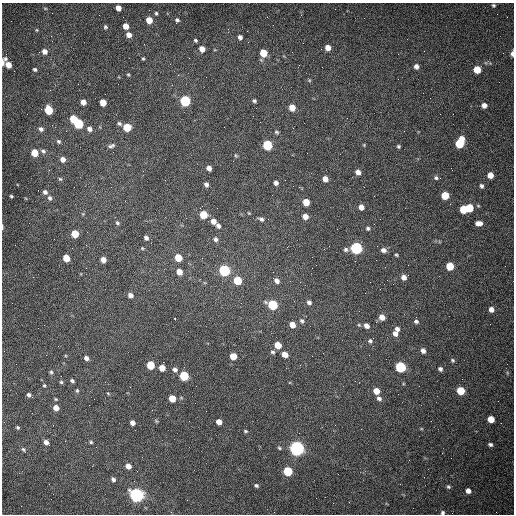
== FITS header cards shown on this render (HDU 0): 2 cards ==
NAXIS1  =                  512 /fastest changing axis
NAXIS2  =                  512 /next to fastest changing axis

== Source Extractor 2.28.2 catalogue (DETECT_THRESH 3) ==
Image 512 x 512 px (HDU 0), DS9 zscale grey, 1 PNG px = 1 image px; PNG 516 x 516 px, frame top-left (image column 1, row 512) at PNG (2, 3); no overlay
Background 1520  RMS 23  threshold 69.1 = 3 sigma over >= 5 px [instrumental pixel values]
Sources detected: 164; all 164 listed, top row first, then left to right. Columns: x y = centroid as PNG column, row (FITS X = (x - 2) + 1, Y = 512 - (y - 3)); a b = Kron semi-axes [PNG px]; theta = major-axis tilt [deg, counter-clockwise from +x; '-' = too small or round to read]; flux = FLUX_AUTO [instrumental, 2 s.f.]
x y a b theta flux
493 5 4 3 - 2100
45 8 5 3 - 1400
118 8 5 4 - 11000
156 13 5 4 - 2100
301 15 3 3 - 930
149 20 5 5 - 22000
177 20 6 5 - 3400
126 26 5 5 - 14000
105 27 6 5 - 2800
37 30 4 4 - 1500
129 35 6 5 - 9900
51 36 3 2 - 1500
240 37 5 4 - 5200
195 40 4 3 - 2300
328 48 5 5 - 12000
202 49 5 5 - 13000
44 51 6 5 - 9000
263 53 5 5 - 39000
512 54 6 3 84 4800
143 59 3 3 - 1700
3 62 9 4 63 11000
8 65 5 5 - 15000
416 66 6 5 - 7100
35 69 4 3 - 2900
477 69 5 5 - 34000
128 75 5 4 - 1800
309 80 5 4 - 1900
185 101 6 5 - 150000
254 101 5 4 - 2900
83 102 5 5 - 11000
103 103 5 5 - 22000
484 105 5 5 - 8700
292 108 6 5 - 20000
48 110 6 5 - 65000
73 119 5 5 - 46000
78 124 6 5 - 110000
119 124 5 4 - 3000
127 127 5 5 - 50000
293 128 2 2 - 760
41 129 6 5 - 5000
89 129 6 6 - 6600
404 131 2 2 - 640
276 132 6 5 - 2700
462 139 5 4 - 9900
59 141 6 5 - 3300
459 144 6 6 - 62000
267 145 6 5 - 110000
364 145 5 4 - 1500
111 146 10 5 18 4500
398 146 4 4 - 2300
43 151 7 5 -41 4100
34 153 5 5 - 32000
236 155 6 4 -69 2000
63 159 6 5 - 9400
209 168 5 4 - 8400
358 172 5 4 - 8900
490 175 5 5 - 16000
436 178 6 5 - 3300
60 179 5 5 - 2300
325 179 5 5 - 11000
276 183 5 4 - 5400
206 184 5 4 - 5200
481 186 5 4 - 3500
299 187 4 3 - 1600
45 192 5 5 - 5800
445 195 5 5 - 39000
11 196 3 3 - 1900
50 198 6 5 - 4000
306 202 5 5 - 26000
361 207 5 5 - 11000
469 208 6 5 - 49000
463 209 6 5 - 41000
83 214 6 3 -72 1800
203 215 5 5 - 42000
305 216 5 5 - 12000
261 219 8 5 -23 4400
213 221 6 5 - 11000
117 223 5 4 - 2700
479 223 7 5 -3 8900
218 226 6 4 -51 4900
2 227 6 2 87 1900
368 228 5 4 - 2900
75 234 5 5 - 36000
146 238 6 5 - 4800
215 239 6 6 - 4600
142 248 5 4 - 1800
356 248 6 6 - 280000
324 249 2 2 - 710
346 250 6 5 - 3400
383 250 7 6 - 6500
396 255 5 3 - 1900
66 258 5 5 - 31000
178 258 5 5 - 40000
103 260 5 4 - 12000
450 266 5 5 - 43000
312 268 2 2 - 790
224 271 6 5 - 200000
179 272 5 5 - 16000
404 277 6 5 - 9300
276 280 9 5 -38 7600
237 281 6 5 - 51000
130 295 5 5 - 7600
309 302 6 5 - 4900
273 305 6 5 - 110000
491 309 5 5 - 8400
382 317 5 5 - 13000
175 318 3 2 - 1900
302 321 6 5 - 3500
416 321 6 5 - 3700
292 325 5 5 - 15000
366 326 6 5 - 8100
397 329 6 5 - 5100
395 333 6 6 - 7900
370 341 6 5 - 3100
278 345 5 5 - 26000
423 351 5 5 - 7300
273 352 6 5 - 3100
285 354 5 4 - 16000
233 356 5 5 - 21000
86 358 5 5 - 6600
452 360 5 4 - 2500
150 365 5 5 - 49000
400 367 6 5 - 170000
162 368 5 5 - 16000
440 369 5 4 - 4000
175 370 7 5 -36 5000
51 372 5 5 - 2600
184 376 6 5 - 100000
72 381 4 3 - 2800
61 382 5 4 - 2300
44 385 5 4 - 2000
77 391 6 4 70 2300
376 391 5 5 - 20000
461 391 5 5 - 50000
108 393 4 4 - 1500
29 395 4 4 - 4000
172 398 5 5 - 28000
379 398 6 5 - 4800
56 399 3 3 - 1500
56 408 5 5 - 13000
491 419 5 5 - 26000
156 421 6 4 -45 1700
189 421 2 2 - 650
219 422 5 4 - 13000
132 423 5 4 - 8000
18 427 4 4 - 2300
421 429 5 3 - 1300
245 431 4 3 - 1800
46 442 5 4 - 8300
91 442 4 4 - 2100
490 444 5 4 - 3600
279 448 5 4 - 2000
297 448 6 6 - 720000
23 449 7 5 -50 2700
128 466 5 4 - 13000
288 471 5 5 - 92000
113 479 5 5 - 4700
400 484 2 2 - 780
256 486 5 4 - 3000
448 487 5 5 - 2700
468 491 5 5 - 8400
136 495 6 5 - 590000
316 498 2 2 - 3400
442 513 5 4 - 2900
At the frame edge (FLAGS 8, measured only in part): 4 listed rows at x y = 512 54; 3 62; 2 227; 442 513